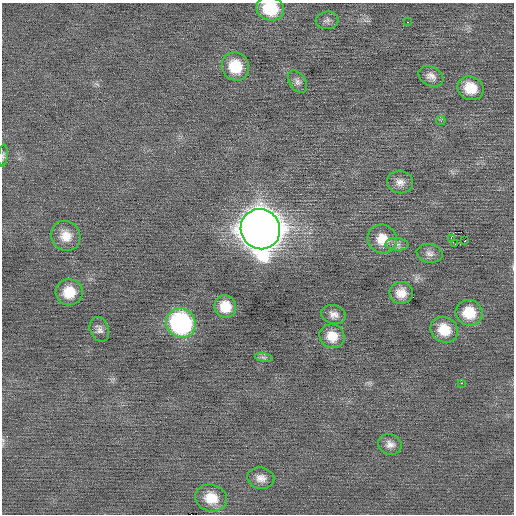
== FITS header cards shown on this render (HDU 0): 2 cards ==
NAXIS1  =                  512 / Axis length
NAXIS2  =                  512 / Axis length

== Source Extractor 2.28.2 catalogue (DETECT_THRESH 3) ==
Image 512 x 512 px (HDU 0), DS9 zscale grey, 1 PNG px = 1 image px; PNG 516 x 516 px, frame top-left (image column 1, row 512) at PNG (2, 3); each listed source drawn as its Kron ellipse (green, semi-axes under 4 px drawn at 4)
Background 0.00985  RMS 0.71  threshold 2.13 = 3 sigma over >= 5 px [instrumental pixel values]
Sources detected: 32; all 32 listed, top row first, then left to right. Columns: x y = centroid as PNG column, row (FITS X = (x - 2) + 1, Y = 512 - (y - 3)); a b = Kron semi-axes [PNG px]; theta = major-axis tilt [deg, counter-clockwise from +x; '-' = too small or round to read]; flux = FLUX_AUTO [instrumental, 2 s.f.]
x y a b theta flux
270 9 14 12 -16 1900
327 20 11 9 6 200
408 22 3 2 - 220
235 66 14 13 - 1400
431 76 13 9 -26 310
297 82 12 8 -55 210
471 88 13 11 -27 1000
441 121 4 4 - 62
3 155 11 4 82 110
400 182 13 11 -9 350
260 229 20 19 - 130000
66 236 15 14 - 700
451 238 4 2 - 730
382 239 15 14 - 890
465 240 3 2 - 99
397 244 11 6 -5 210
455 244 2 2 - 69
430 253 13 9 -11 270
69 292 13 13 - 990
401 293 11 11 - 560
225 307 11 10 - 920
469 313 13 12 - 1200
334 314 12 9 -17 300
181 323 15 14 - 8800
99 329 13 9 -67 240
444 330 14 12 -29 1100
332 336 13 11 -24 760
264 357 9 4 -9 110
462 383 3 2 - 260
390 444 12 10 -19 300
261 478 13 10 -9 380
211 498 16 13 -16 1000
At the frame edge (FLAGS 8, measured only in part): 2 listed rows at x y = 270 9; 3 155